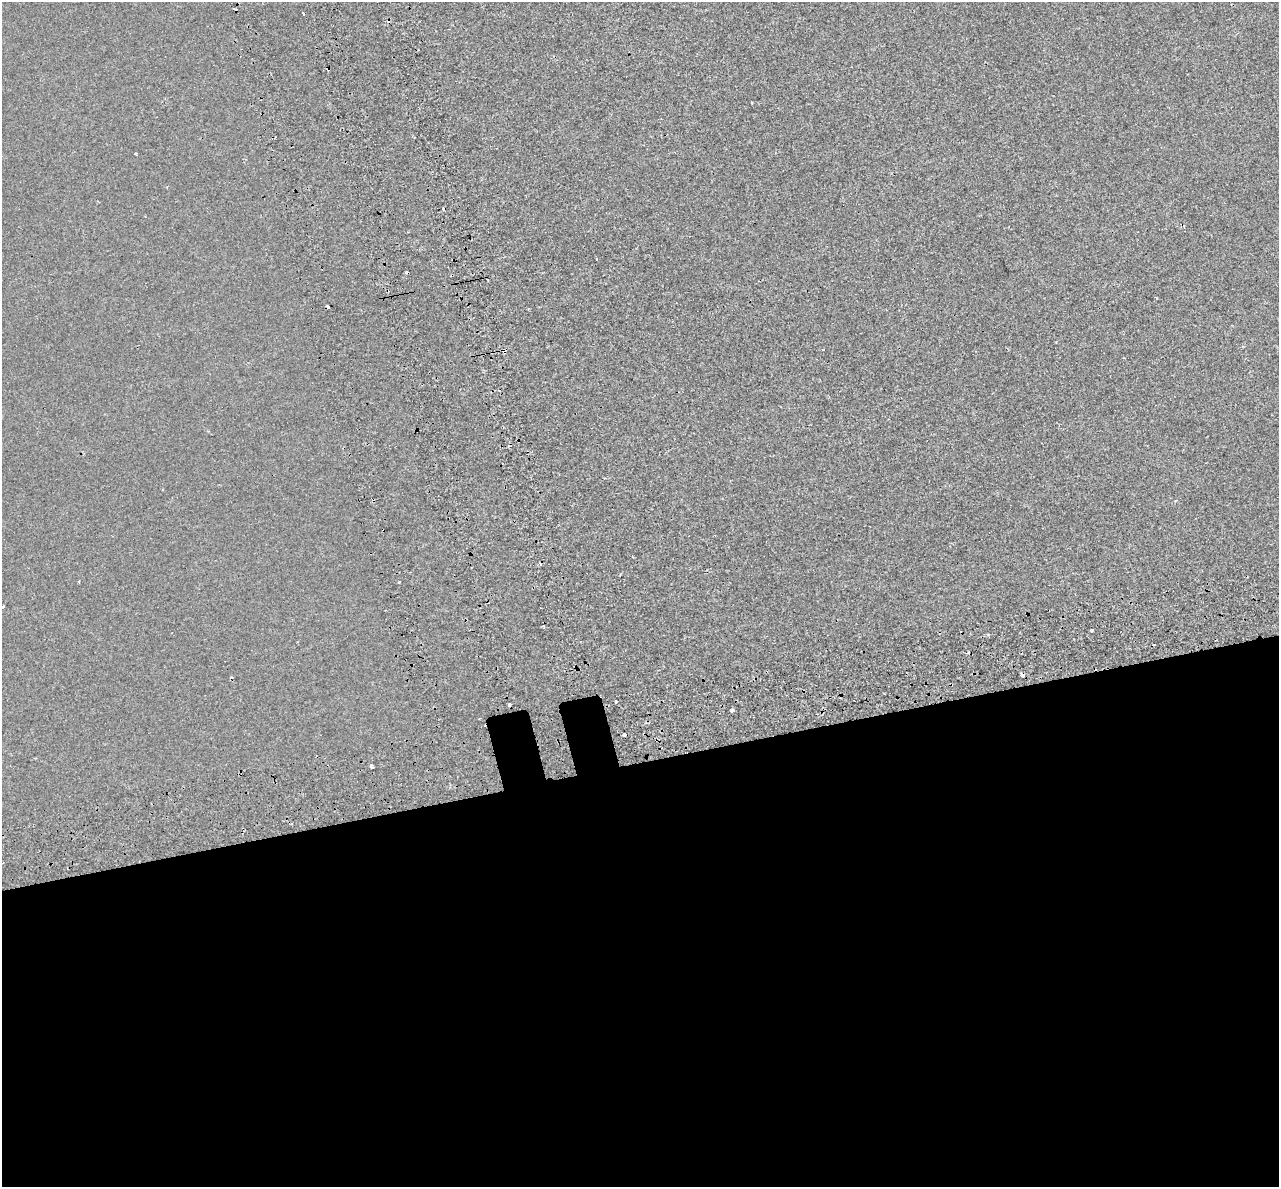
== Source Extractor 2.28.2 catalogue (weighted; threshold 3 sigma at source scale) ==
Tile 15 of 4 x 4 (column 3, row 4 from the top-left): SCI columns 2642-3918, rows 144-1328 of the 5284 x 5072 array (HDU 1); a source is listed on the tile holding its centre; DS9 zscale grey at full resolution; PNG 1281 x 1189 px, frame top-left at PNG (2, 2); no overlay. Shown black and unused: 36% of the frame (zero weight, under 2 of 3 exposures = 7% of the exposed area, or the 3 px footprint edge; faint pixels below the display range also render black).
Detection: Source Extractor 2.28.2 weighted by HDU 2 'WHT'; one run over the whole footprint, this tile lists its part. Background -6.78e-05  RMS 0.0045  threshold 0.0202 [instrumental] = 3 sigma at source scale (4.5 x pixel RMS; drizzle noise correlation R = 1.50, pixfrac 1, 0.0396/0.0396 arcsec/px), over >= 5 px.
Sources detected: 25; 11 cosmic-ray / hot-pixel residue — not listed; the other 14 listed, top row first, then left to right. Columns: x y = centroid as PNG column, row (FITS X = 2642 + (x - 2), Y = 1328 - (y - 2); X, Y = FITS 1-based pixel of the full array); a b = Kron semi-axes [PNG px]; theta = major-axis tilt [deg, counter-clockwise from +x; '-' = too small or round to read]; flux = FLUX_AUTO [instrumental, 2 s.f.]
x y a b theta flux
303 14 4 3 - 1.8
752 103 3 2 - 0.52
596 259 2 2 - 0.45
327 306 3 3 - 5.6
504 350 5 4 - 1.8
163 490 2 2 - 0.44
399 582 3 2 - 1
3 606 3 3 - 4.4
1092 630 3 3 - 5.3
1022 675 4 3 - 3.7
616 701 3 3 - 3.5
732 710 3 3 - 8.2
625 735 4 3 - 5.6
371 766 4 3 - 1.4
Overlapping masked pixels (flux is a lower limit): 4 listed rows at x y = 327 306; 504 350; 1022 675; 625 735
Isophote crosses this tile's border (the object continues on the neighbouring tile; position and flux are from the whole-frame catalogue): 1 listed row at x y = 3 606